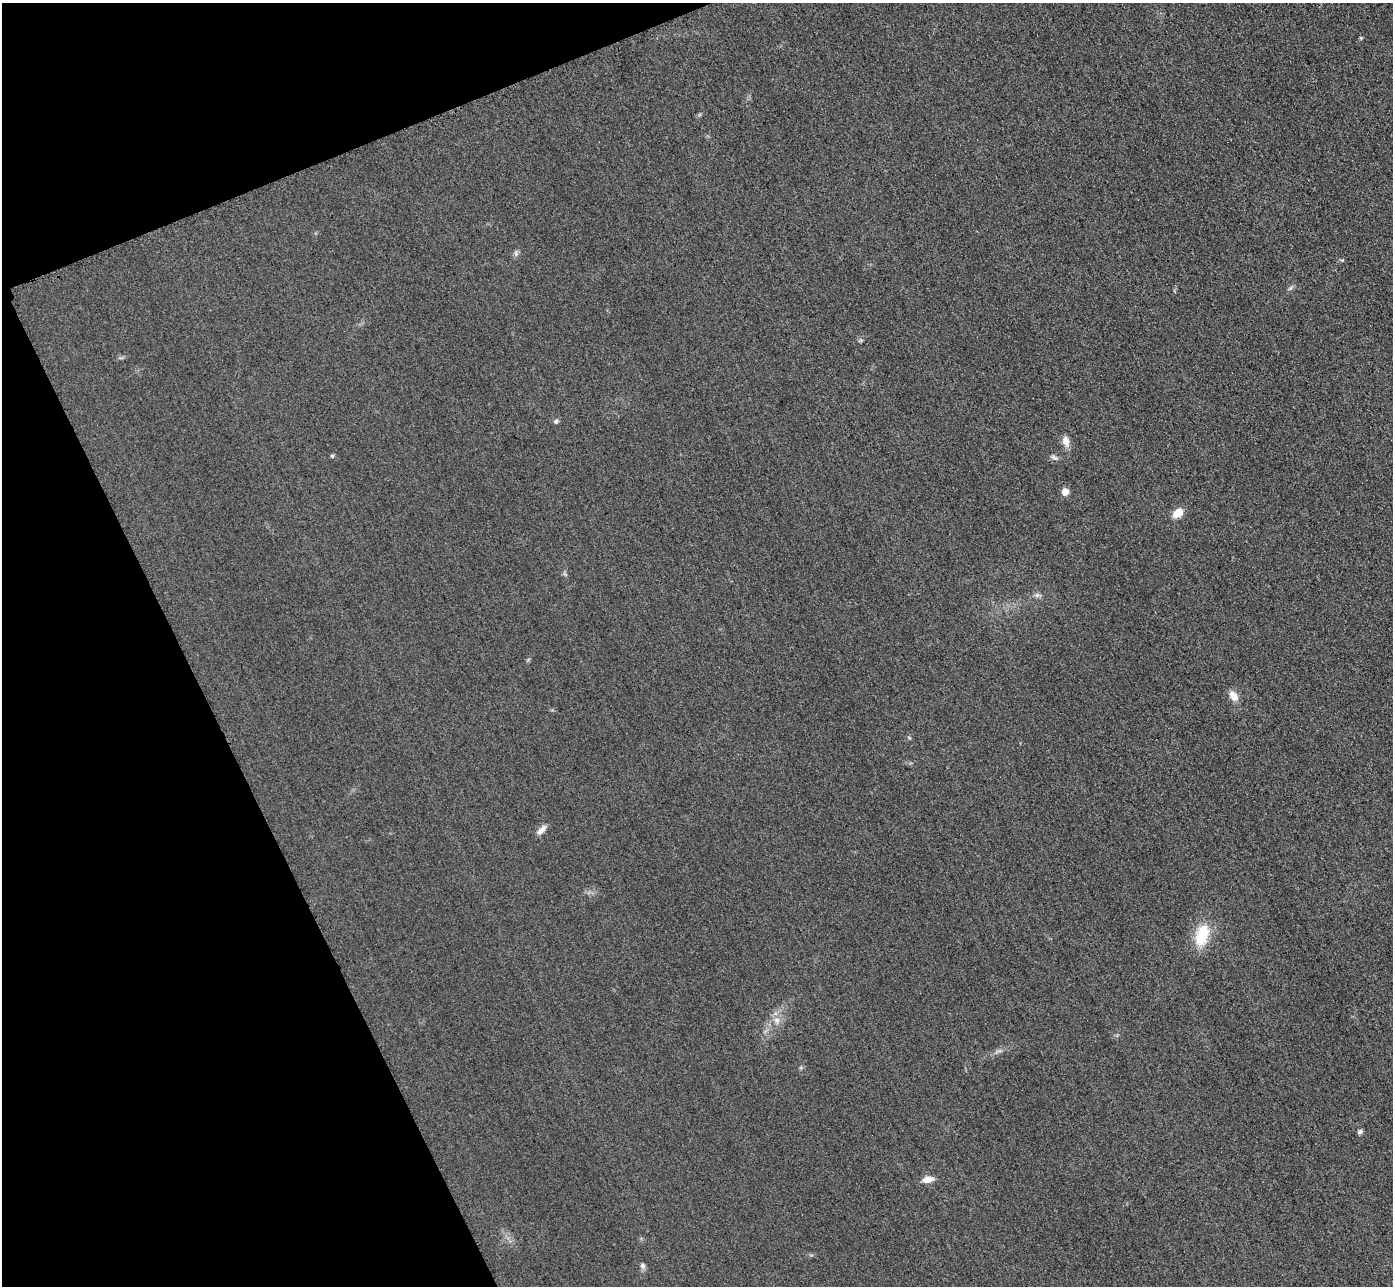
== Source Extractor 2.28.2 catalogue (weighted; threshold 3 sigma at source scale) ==
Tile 5 of 4 x 4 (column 1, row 2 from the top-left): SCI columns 31-1421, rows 2873-4156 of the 5626 x 5614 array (HDU 1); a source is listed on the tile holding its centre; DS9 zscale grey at full resolution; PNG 1395 x 1288 px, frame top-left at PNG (2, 3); no overlay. Shown black and unused: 20% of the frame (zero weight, under 3 of 4 exposures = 3% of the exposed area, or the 3 px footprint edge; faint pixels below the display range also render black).
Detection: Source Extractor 2.28.2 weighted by HDU 2 'WHT'; one run over the whole footprint, this tile lists its part. Background 0.0828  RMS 0.017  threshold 0.0787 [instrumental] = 3 sigma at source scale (4.5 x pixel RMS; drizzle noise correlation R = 1.50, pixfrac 1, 0.05/0.05 arcsec/px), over >= 5 px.
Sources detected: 16; all 16 listed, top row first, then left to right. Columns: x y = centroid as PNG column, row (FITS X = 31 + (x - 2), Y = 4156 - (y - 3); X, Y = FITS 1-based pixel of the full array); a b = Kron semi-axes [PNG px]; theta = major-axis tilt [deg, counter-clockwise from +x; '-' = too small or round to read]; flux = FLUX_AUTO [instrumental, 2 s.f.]
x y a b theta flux
516 253 8 5 -72 4
1290 288 7 4 53 3.3
556 421 7 5 88 3.2
1066 441 11 7 -75 15
332 456 5 4 - 2.3
1054 457 10 5 -34 4.4
1065 492 5 5 - 28
1178 513 13 9 42 20
1037 595 7 5 43 3.9
1234 696 14 9 -54 14
542 830 14 6 45 10
1202 935 27 14 73 61
777 1020 9 7 -15 8.4
1360 1132 6 5 - 4.4
928 1179 12 6 12 16
643 1265 7 6 - 5